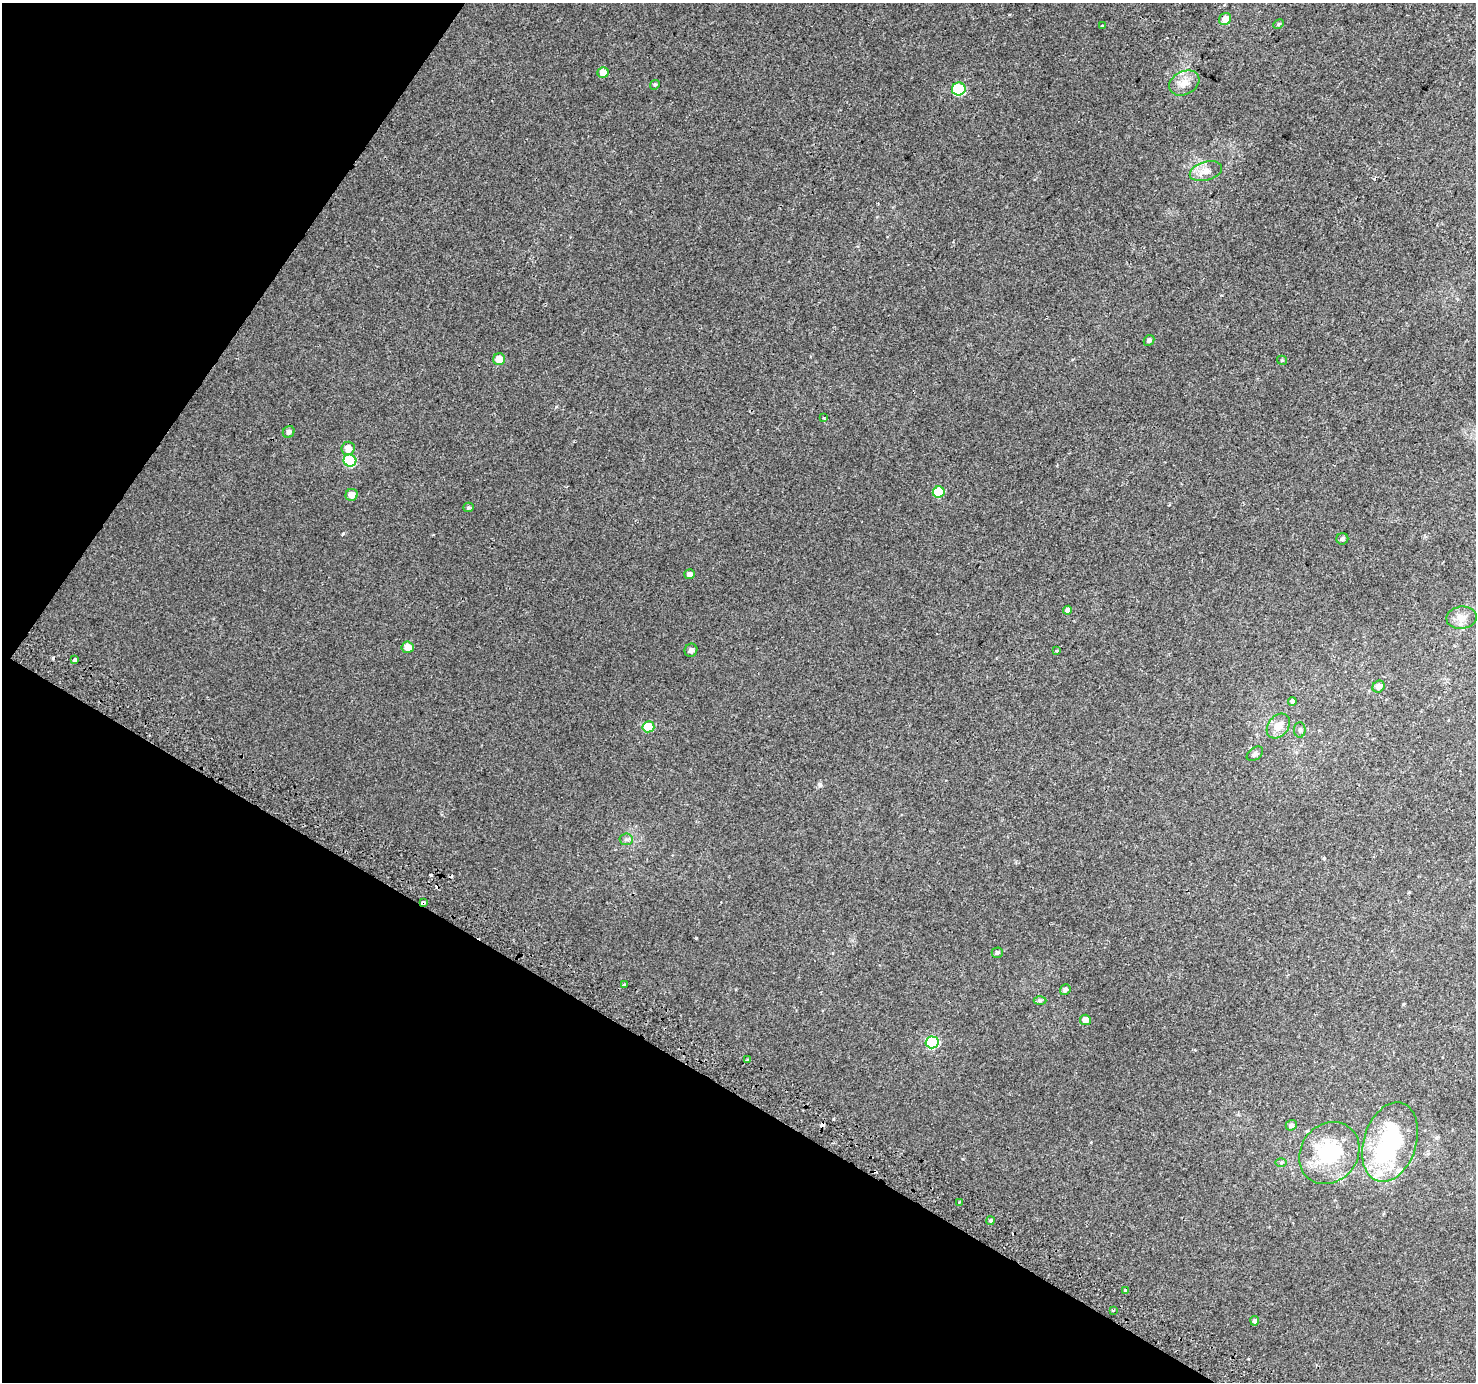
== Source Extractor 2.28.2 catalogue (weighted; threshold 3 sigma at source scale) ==
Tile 9 of 4 x 4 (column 1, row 3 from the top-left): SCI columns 30-1503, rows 1671-3050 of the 5947 x 6033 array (HDU 1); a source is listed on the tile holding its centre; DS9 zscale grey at full resolution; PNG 1478 x 1384 px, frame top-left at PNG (2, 3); each listed source drawn as its Kron ellipse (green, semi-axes under 4 px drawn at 4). Shown black and unused: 29% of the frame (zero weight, under 2 of 3 exposures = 2% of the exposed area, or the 3 px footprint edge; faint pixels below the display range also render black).
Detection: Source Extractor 2.28.2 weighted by HDU 2 'WHT'; one run over the whole footprint, this tile lists its part. Background 0.00369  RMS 0.0038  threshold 0.0172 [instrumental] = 3 sigma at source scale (4.5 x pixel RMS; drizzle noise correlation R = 1.50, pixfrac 1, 0.0396/0.0396 arcsec/px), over >= 5 px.
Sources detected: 60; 1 inside a brighter object's white glare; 6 cosmic-ray / hot-pixel residue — neither listed nor drawn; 3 inside a brighter listed object's ellipse — not listed separately; the other 50 listed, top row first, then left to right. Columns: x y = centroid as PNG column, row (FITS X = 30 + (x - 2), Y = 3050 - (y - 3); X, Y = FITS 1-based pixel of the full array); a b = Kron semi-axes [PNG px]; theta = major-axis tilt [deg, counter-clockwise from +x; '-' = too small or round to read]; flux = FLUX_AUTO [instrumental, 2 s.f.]
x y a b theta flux
1225 19 6 5 - 3.3
1278 24 5 3 - 0.51
1102 26 3 2 - 0.33
603 72 5 5 - 4.5
1184 83 16 11 27 3.9
655 85 5 4 - 0.52
959 89 7 6 - 22
1206 171 16 9 16 3.2
1149 340 6 4 44 0.9
499 359 6 6 - 5.6
1282 360 5 4 - 0.42
824 418 4 3 - 0.35
289 432 6 5 - 1.2
348 448 6 6 - 3.6
350 460 6 6 - 19
939 492 6 5 - 14
352 495 6 6 - 2.5
468 507 5 4 - 0.53
1342 539 6 5 - 0.9
690 574 5 5 - 1.7
1068 610 4 4 - 1.6
1462 618 15 11 8 3.1
408 647 6 5 - 3.4
691 650 7 6 - 1.1
1056 651 3 3 - 0.9
75 660 3 3 - 25
1379 687 6 5 - 1.7
1292 701 4 3 - 0.87
1278 726 14 10 50 3.8
648 727 6 5 - 12
1300 730 7 5 90 0.87
1255 754 9 6 37 0.93
626 839 6 6 - 0.9
423 903 4 3 - 4.4
997 953 5 5 - 0.72
624 985 3 3 - 0.7
1065 990 6 5 - 1.2
1040 1000 6 4 1 0.6
1085 1020 5 5 - 3.5
932 1042 6 6 - 33
748 1060 3 3 - 1.9
1291 1125 5 5 - 1.1
1390 1142 41 26 72 44
1329 1153 33 28 50 25
1281 1162 6 4 2 0.48
960 1202 4 3 - 0.37
990 1221 4 4 - 0.76
1125 1290 3 3 - 1.7
1113 1310 4 3 - 0.39
1255 1321 5 4 - 0.89
Overlapping masked pixels (flux is a lower limit): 1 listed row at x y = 423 903
Unlisted compact peaks at least as high as the median listed source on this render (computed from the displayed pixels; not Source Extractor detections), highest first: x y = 343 533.